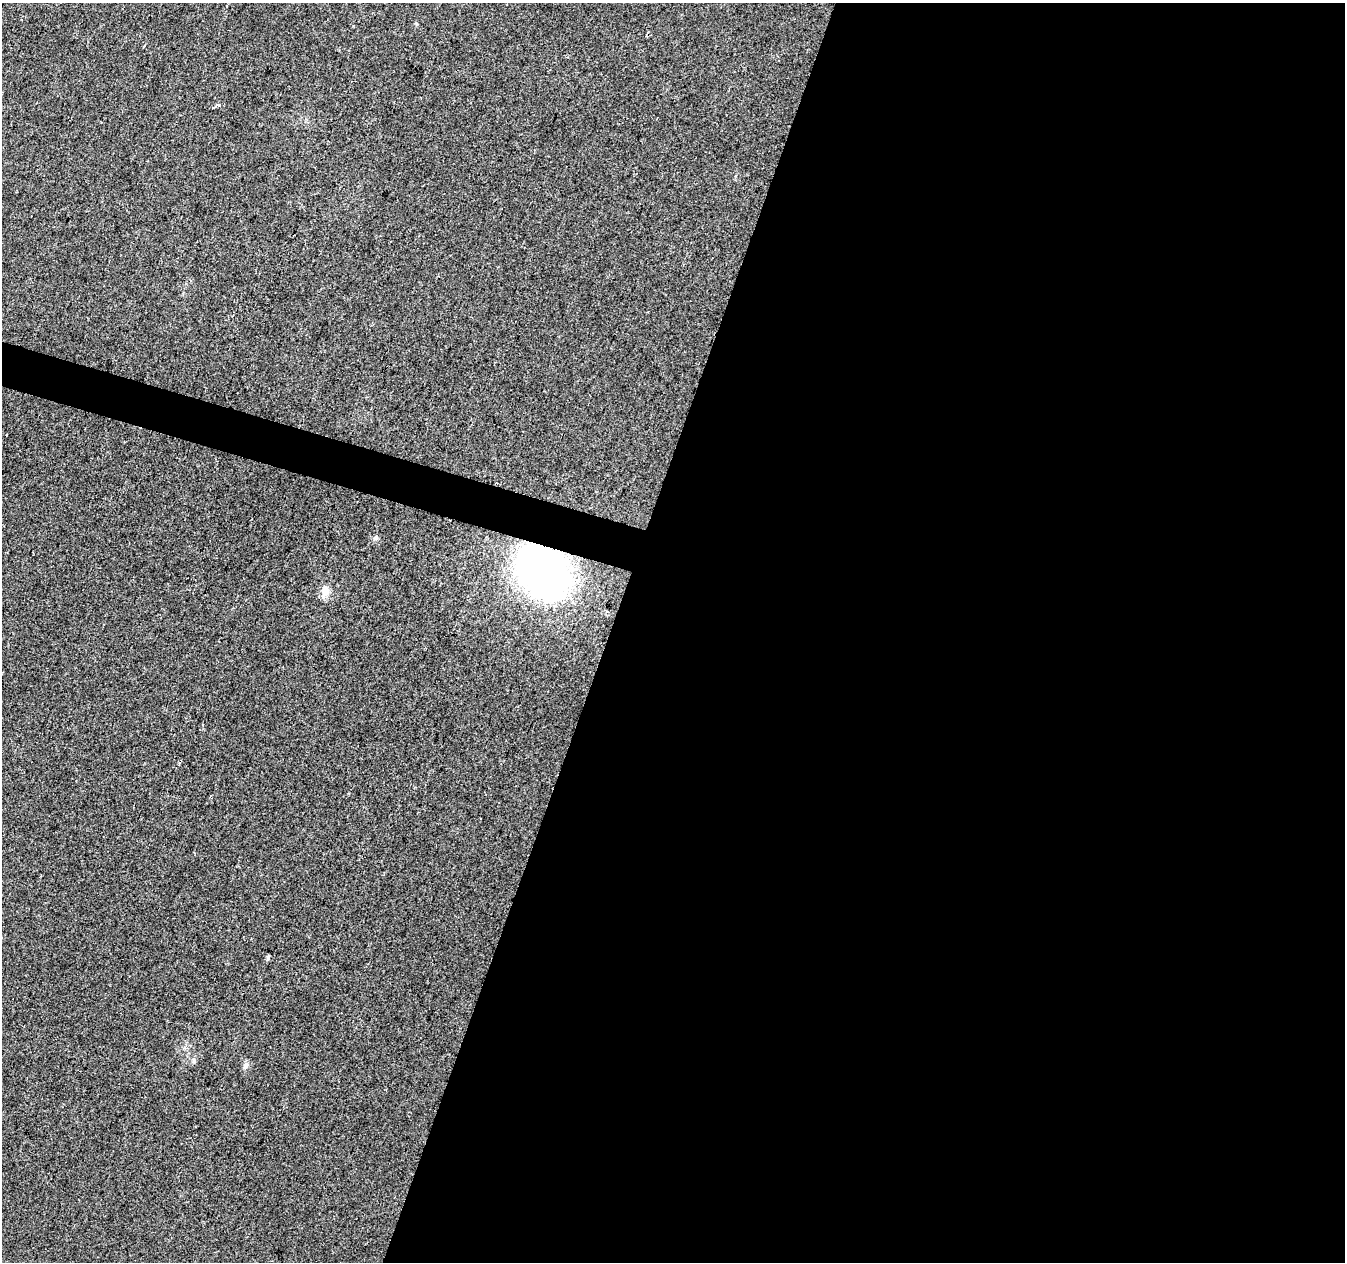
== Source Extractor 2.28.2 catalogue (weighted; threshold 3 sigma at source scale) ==
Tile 12 of 4 x 4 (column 4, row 3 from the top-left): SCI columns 4030-5372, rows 1477-2736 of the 5380 x 5537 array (HDU 1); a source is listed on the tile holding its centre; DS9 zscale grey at full resolution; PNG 1347 x 1264 px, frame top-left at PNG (2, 3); no overlay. Shown black and unused: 56% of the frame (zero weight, under 2 of 3 exposures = <1% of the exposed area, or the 3 px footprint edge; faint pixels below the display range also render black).
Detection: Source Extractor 2.28.2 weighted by HDU 2 'WHT'; one run over the whole footprint, this tile lists its part. Background 0.0263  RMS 0.0056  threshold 0.0254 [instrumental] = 3 sigma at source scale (4.5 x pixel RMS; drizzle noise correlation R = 1.50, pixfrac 1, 0.0396/0.0396 arcsec/px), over >= 5 px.
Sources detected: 5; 1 cosmic-ray / hot-pixel residue — not listed; the other 4 listed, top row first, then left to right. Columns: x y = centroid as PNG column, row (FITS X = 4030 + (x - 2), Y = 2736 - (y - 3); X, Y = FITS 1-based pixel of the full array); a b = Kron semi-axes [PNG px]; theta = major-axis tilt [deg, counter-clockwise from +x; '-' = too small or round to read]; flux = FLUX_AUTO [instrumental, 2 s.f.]
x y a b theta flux
543 572 45 34 -49 250
325 591 14 9 79 4.7
268 958 7 4 64 0.88
246 1065 6 6 - 1.6
Overlapping masked pixels (flux is a lower limit): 1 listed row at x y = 543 572